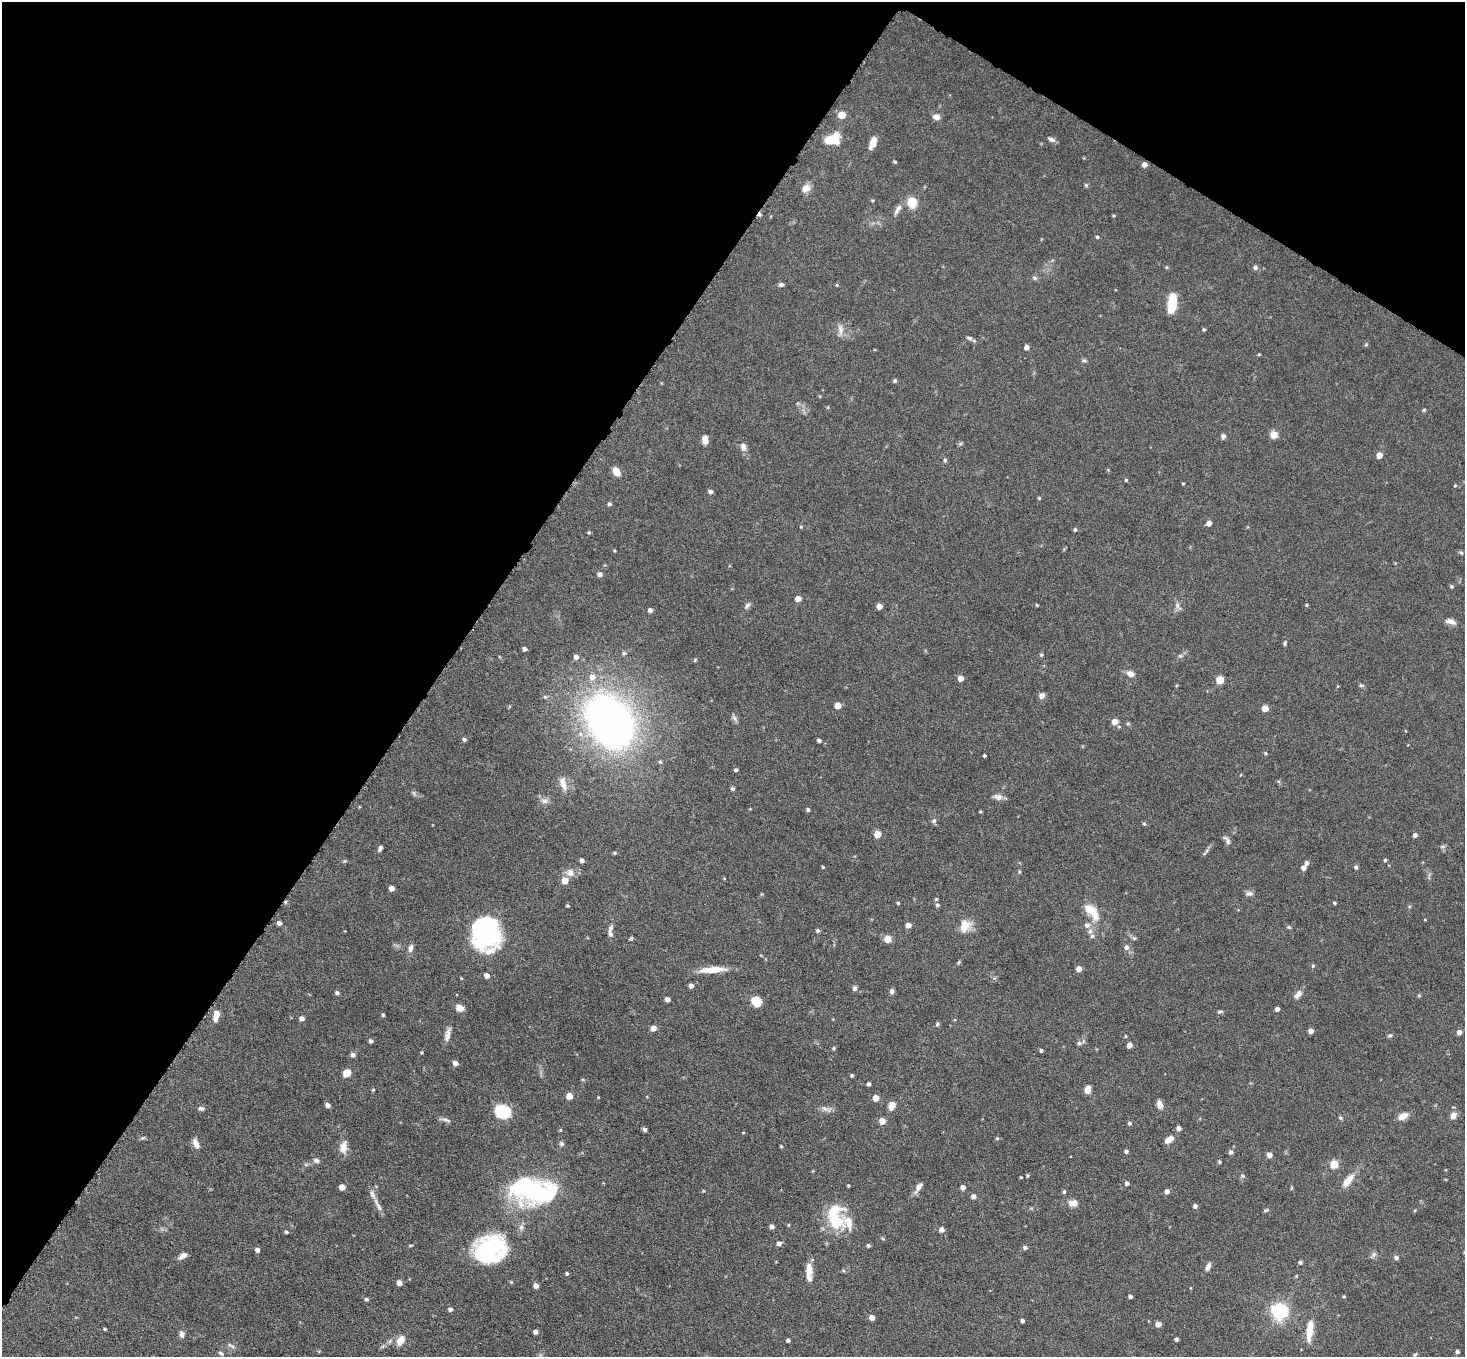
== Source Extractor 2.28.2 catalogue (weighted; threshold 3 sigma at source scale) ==
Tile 2 of 4 x 4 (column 2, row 1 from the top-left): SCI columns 1468-2930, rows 4358-5712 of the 5860 x 5865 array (HDU 1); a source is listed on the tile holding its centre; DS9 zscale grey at full resolution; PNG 1467 x 1359 px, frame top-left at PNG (2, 2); no overlay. Shown black and unused: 35% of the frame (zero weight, under 4 of 8 exposures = <1% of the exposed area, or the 3 px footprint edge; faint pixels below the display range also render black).
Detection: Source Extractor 2.28.2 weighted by HDU 2 'WHT'; one run over the whole footprint, this tile lists its part. Background 0.0744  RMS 0.0028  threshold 0.0116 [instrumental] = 3 sigma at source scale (4.09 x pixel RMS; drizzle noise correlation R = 1.36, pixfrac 0.8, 0.05/0.05 arcsec/px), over >= 5 px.
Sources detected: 258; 2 inside a brighter object's white glare — not listed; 7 inside a brighter listed object's ellipse — not listed separately; the other 249 listed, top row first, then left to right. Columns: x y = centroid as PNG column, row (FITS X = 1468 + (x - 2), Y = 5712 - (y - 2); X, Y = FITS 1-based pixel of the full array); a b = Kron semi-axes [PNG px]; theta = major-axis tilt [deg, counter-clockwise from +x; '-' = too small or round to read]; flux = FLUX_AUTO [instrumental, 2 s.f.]
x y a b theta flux
842 115 5 5 - 5.4
936 117 8 7 - 1.3
1051 139 10 5 -31 0.82
831 140 13 7 -5 6.6
873 143 13 6 68 2.4
895 162 4 4 - 0.29
1144 164 4 4 - 1.5
1086 185 5 5 - 0.34
806 188 9 7 41 2.3
873 200 5 3 - 0.27
912 202 8 7 - 5.9
897 209 17 6 56 1.4
1114 216 4 3 - 0.29
1097 237 4 3 - 0.38
1255 267 6 5 - 0.67
1034 278 6 5 - 0.54
781 285 7 5 11 0.64
837 285 5 4 - 0.26
1172 303 19 7 82 7.9
840 329 15 7 -86 1.5
1204 329 4 3 - 0.38
969 338 9 4 -19 0.57
1366 344 5 4 - 0.31
1027 347 4 4 - 1.3
1259 354 4 3 - 0.26
1084 360 6 5 - 0.43
895 381 5 4 - 0.51
1424 410 5 4 - 0.29
1274 435 9 8 - 1.7
1223 436 6 6 - 0.69
705 440 8 6 -82 2
743 447 9 7 -79 1.3
1379 455 4 4 - 3.1
945 460 5 5 - 0.42
616 471 8 6 -66 3.1
1126 480 3 3 - 0.29
1183 483 4 3 - 0.22
1455 485 4 4 - 0.28
710 491 5 4 - 0.83
1039 498 4 4 - 0.28
609 504 5 4 - 0.51
1209 523 4 4 - 1.7
801 527 4 3 - 0.21
1075 530 4 4 - 0.48
589 532 4 4 - 0.37
615 551 4 3 - 0.24
600 574 6 6 - 0.83
798 598 4 4 - 2.3
747 605 9 5 42 0.69
1037 605 4 3 - 0.26
1177 605 8 5 84 0.78
1307 605 5 3 - 0.26
879 606 4 4 - 2.2
650 610 4 4 - 0.99
1451 622 14 7 -18 1.4
1285 643 6 4 72 0.37
525 649 4 4 - 0.87
624 653 5 4 - 0.41
1041 655 5 4 - 0.33
576 657 5 5 - 1.2
695 660 6 3 54 0.27
1130 674 9 6 -23 1.6
592 677 7 7 - 1.7
961 678 4 4 - 2.4
1220 680 5 5 - 7.5
1361 685 6 4 -1 0.36
1042 696 7 6 - 1.3
545 697 6 4 -18 0.37
838 706 5 4 - 3.3
1265 708 5 4 - 4.6
734 718 10 5 -69 0.69
610 722 40 30 -55 160
1115 722 5 4 - 3.5
1128 724 6 4 0 0.33
464 739 5 5 - 0.53
819 740 4 3 - 0.67
1266 753 4 4 - 0.29
984 755 3 3 - 0.36
660 762 4 4 - 0.39
736 770 4 4 - 0.53
563 783 18 8 -77 2.2
733 789 6 4 0 0.39
414 793 7 4 -72 0.43
998 797 12 8 -11 1.3
545 801 9 7 0 1
808 810 4 4 - 0.52
980 812 4 3 - 0.23
934 821 6 6 - 0.61
1144 824 5 4 - 0.38
877 834 5 5 - 4.5
1415 835 5 4 - 0.86
1228 841 11 6 -68 0.87
380 848 7 4 64 0.62
614 853 4 3 - 0.33
582 860 4 4 - 0.79
1385 860 4 4 - 0.42
1307 863 5 4 - 0.86
823 867 3 3 - 0.27
1356 867 5 4 - 0.5
1303 868 4 4 - 1.5
1020 872 5 4 - 0.33
570 873 11 10 - 1.6
565 880 5 5 - 4
392 888 4 4 - 1.9
1249 894 10 6 2 0.79
936 899 4 4 - 0.29
898 903 3 3 - 0.32
1334 903 3 3 - 0.4
937 905 5 5 - 0.52
568 906 4 4 - 0.34
1092 911 26 11 -48 5
279 923 4 4 - 1.1
908 925 4 4 - 2.2
1087 925 7 7 - 1
964 926 18 12 78 3.3
1289 927 5 4 - 0.32
610 928 9 6 72 0.83
818 931 5 4 - 0.49
487 934 34 31 -79 28
1092 936 6 5 - 0.5
631 939 5 4 - 0.34
888 939 5 5 - 5.3
1126 947 7 6 - 0.91
411 948 11 6 74 1
958 963 6 4 71 0.32
1313 966 5 4 - 0.35
1079 969 4 4 - 2.7
713 970 29 6 4 4.8
487 976 4 4 - 1.6
691 986 4 4 - 1.2
855 988 6 5 - 0.65
892 991 6 5 - 0.77
337 993 5 4 - 0.64
1298 994 13 7 48 1.3
1419 996 5 3 - 0.26
667 999 4 4 - 1.5
756 1001 10 8 -43 4.7
459 1008 7 6 - 2.3
1277 1009 4 4 - 1.1
1220 1011 7 4 6 0.44
216 1015 13 6 79 2.2
383 1015 4 4 - 0.36
302 1018 5 4 - 1.3
937 1024 5 4 - 0.42
653 1028 5 4 - 2.2
1311 1031 4 4 - 1.8
1459 1032 4 4 - 1.3
448 1035 20 6 77 1.5
1390 1035 5 5 - 0.39
371 1041 4 4 - 0.75
1079 1043 6 5 - 0.49
1129 1045 4 4 - 2.3
834 1048 4 4 - 0.33
1041 1050 4 4 - 0.45
422 1052 4 3 - 0.24
353 1055 6 5 - 0.72
455 1063 5 4 - 1.4
346 1073 5 5 - 6
852 1075 4 4 - 0.44
869 1084 4 3 - 0.68
1088 1089 8 5 69 2.2
373 1090 4 3 - 0.24
569 1096 5 5 - 4
876 1098 5 4 - 2.9
1160 1104 10 6 -75 1.3
328 1105 6 5 - 0.75
891 1106 11 7 74 1.7
201 1108 8 6 -2 0.69
826 1109 16 5 -26 1.1
503 1112 14 11 -14 11
1403 1116 10 7 29 2.5
1453 1116 8 7 - 1.4
1340 1118 6 4 -22 0.39
446 1120 13 4 -18 0.76
882 1121 5 4 - 3
1129 1123 5 4 - 0.45
1178 1128 4 4 - 1.1
645 1129 5 4 - 0.62
560 1130 4 4 - 0.25
743 1132 4 3 - 0.2
143 1138 7 4 20 0.38
997 1138 4 4 - 0.32
1169 1139 9 5 33 2.3
196 1144 11 6 -65 1.7
562 1144 6 6 - 0.61
781 1146 3 3 - 0.25
343 1147 15 8 76 2.4
1126 1151 4 4 - 0.6
1231 1152 5 5 - 0.75
1269 1155 4 4 - 2
316 1160 8 6 -15 0.79
1219 1162 4 4 - 0.3
1334 1164 5 5 - 9.3
1027 1176 4 3 - 0.31
1243 1176 5 4 - 0.36
1021 1177 3 2 - 0.21
1348 1181 18 7 50 3.1
1127 1183 4 4 - 0.81
848 1186 3 2 - 0.3
342 1187 4 4 - 2.6
918 1187 14 6 57 1.6
963 1187 4 4 - 1.3
533 1191 38 21 -12 42
1167 1191 4 4 - 1.3
1064 1192 5 4 - 0.43
973 1196 5 4 - 1.2
1073 1203 9 7 1 2.5
1195 1206 4 4 - 0.72
379 1207 16 5 -62 1.2
1266 1210 8 4 12 0.35
836 1222 24 21 26 8.6
788 1225 5 3 - 0.22
772 1226 4 4 - 1
941 1229 5 5 - 1.6
286 1232 4 3 - 0.44
779 1243 5 4 - 1
868 1245 5 4 - 0.45
1025 1247 5 4 - 0.64
490 1249 31 24 29 33
257 1250 4 4 - 1
1374 1254 8 6 88 0.72
182 1256 11 6 33 1.3
1396 1258 5 4 - 0.84
1300 1262 5 4 - 0.44
1208 1267 10 5 68 1.1
809 1269 16 8 -89 2.5
567 1273 4 4 - 0.44
511 1282 4 4 - 0.29
399 1283 4 4 - 1.9
536 1286 4 4 - 1.5
1130 1296 4 3 - 0.68
1344 1296 4 3 - 0.3
366 1299 5 4 - 0.47
450 1309 5 4 - 0.66
1280 1311 6 6 - 87
872 1317 4 4 - 2.1
1022 1321 3 3 - 0.71
1158 1324 4 4 - 2.3
105 1329 4 3 - 0.31
1310 1331 25 7 83 4.5
535 1332 4 4 - 1
181 1334 10 6 -75 0.88
1177 1339 4 3 - 0.61
400 1340 12 7 56 2.4
788 1340 4 3 - 0.73
233 1346 9 4 -47 0.56
1457 1352 4 4 - 0.56
221 1353 7 4 -37 0.44
1415 1354 6 4 32 0.36